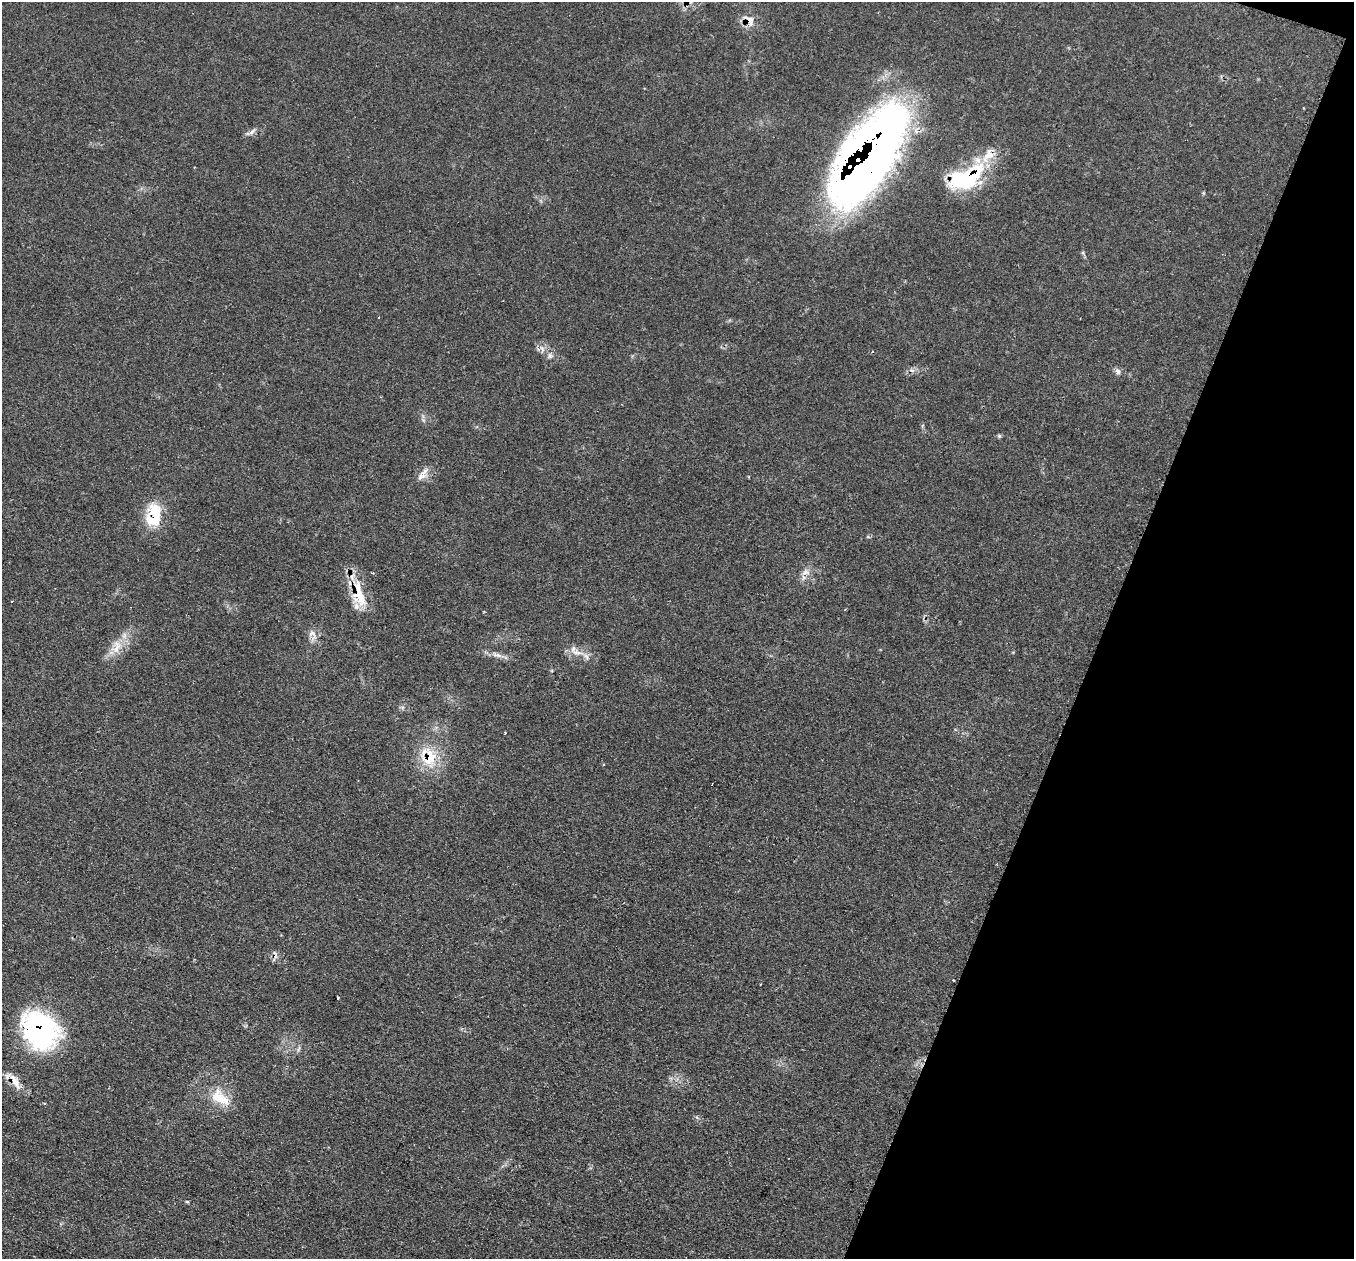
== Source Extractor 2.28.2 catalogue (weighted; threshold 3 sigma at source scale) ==
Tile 8 of 4 x 4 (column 4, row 2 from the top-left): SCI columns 4058-5409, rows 2784-4040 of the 5412 x 5432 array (HDU 1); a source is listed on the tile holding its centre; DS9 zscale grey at full resolution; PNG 1356 x 1261 px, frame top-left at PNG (2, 2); no overlay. Shown black and unused: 19% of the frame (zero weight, under 2 of 3 exposures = <1% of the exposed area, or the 3 px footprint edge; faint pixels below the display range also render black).
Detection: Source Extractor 2.28.2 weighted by HDU 2 'WHT'; one run over the whole footprint, this tile lists its part. Background 0.079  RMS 0.0058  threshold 0.0259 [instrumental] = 3 sigma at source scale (4.5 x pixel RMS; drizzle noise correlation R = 1.50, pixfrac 1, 0.05/0.05 arcsec/px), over >= 5 px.
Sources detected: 29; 2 cosmic-ray / hot-pixel residue — not listed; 4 inside a brighter listed object's ellipse — not listed separately; the other 23 listed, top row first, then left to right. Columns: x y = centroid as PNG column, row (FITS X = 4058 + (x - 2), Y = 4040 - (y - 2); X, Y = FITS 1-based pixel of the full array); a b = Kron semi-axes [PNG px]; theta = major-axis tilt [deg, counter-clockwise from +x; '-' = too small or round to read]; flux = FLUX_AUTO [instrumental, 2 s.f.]
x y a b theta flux
749 20 20 11 -46 6.3
252 132 11 5 48 1.9
869 157 109 41 57 500
965 179 45 25 19 45
550 356 8 6 -76 1.8
1118 371 9 7 -50 2
999 436 6 5 - 0.93
421 477 12 7 12 3
154 515 31 18 80 20
805 572 12 6 24 3
360 597 27 20 -66 17
312 633 12 7 1 2.9
116 647 23 11 66 9.3
577 652 20 7 -7 5.5
497 655 18 6 -15 3.8
429 758 27 21 79 20
603 764 3 3 - 0.61
338 998 3 2 - 0.57
40 1030 42 33 -49 100
299 1049 10 3 69 1
15 1081 24 9 -65 6.9
220 1098 31 16 -36 15
187 1202 5 3 - 0.55
Overlapping masked pixels (flux is a lower limit): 8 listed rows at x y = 749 20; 869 157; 965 179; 154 515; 360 597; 429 758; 40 1030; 15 1081
Isophote crosses this tile's border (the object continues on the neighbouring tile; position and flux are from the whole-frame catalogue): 1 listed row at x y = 869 157